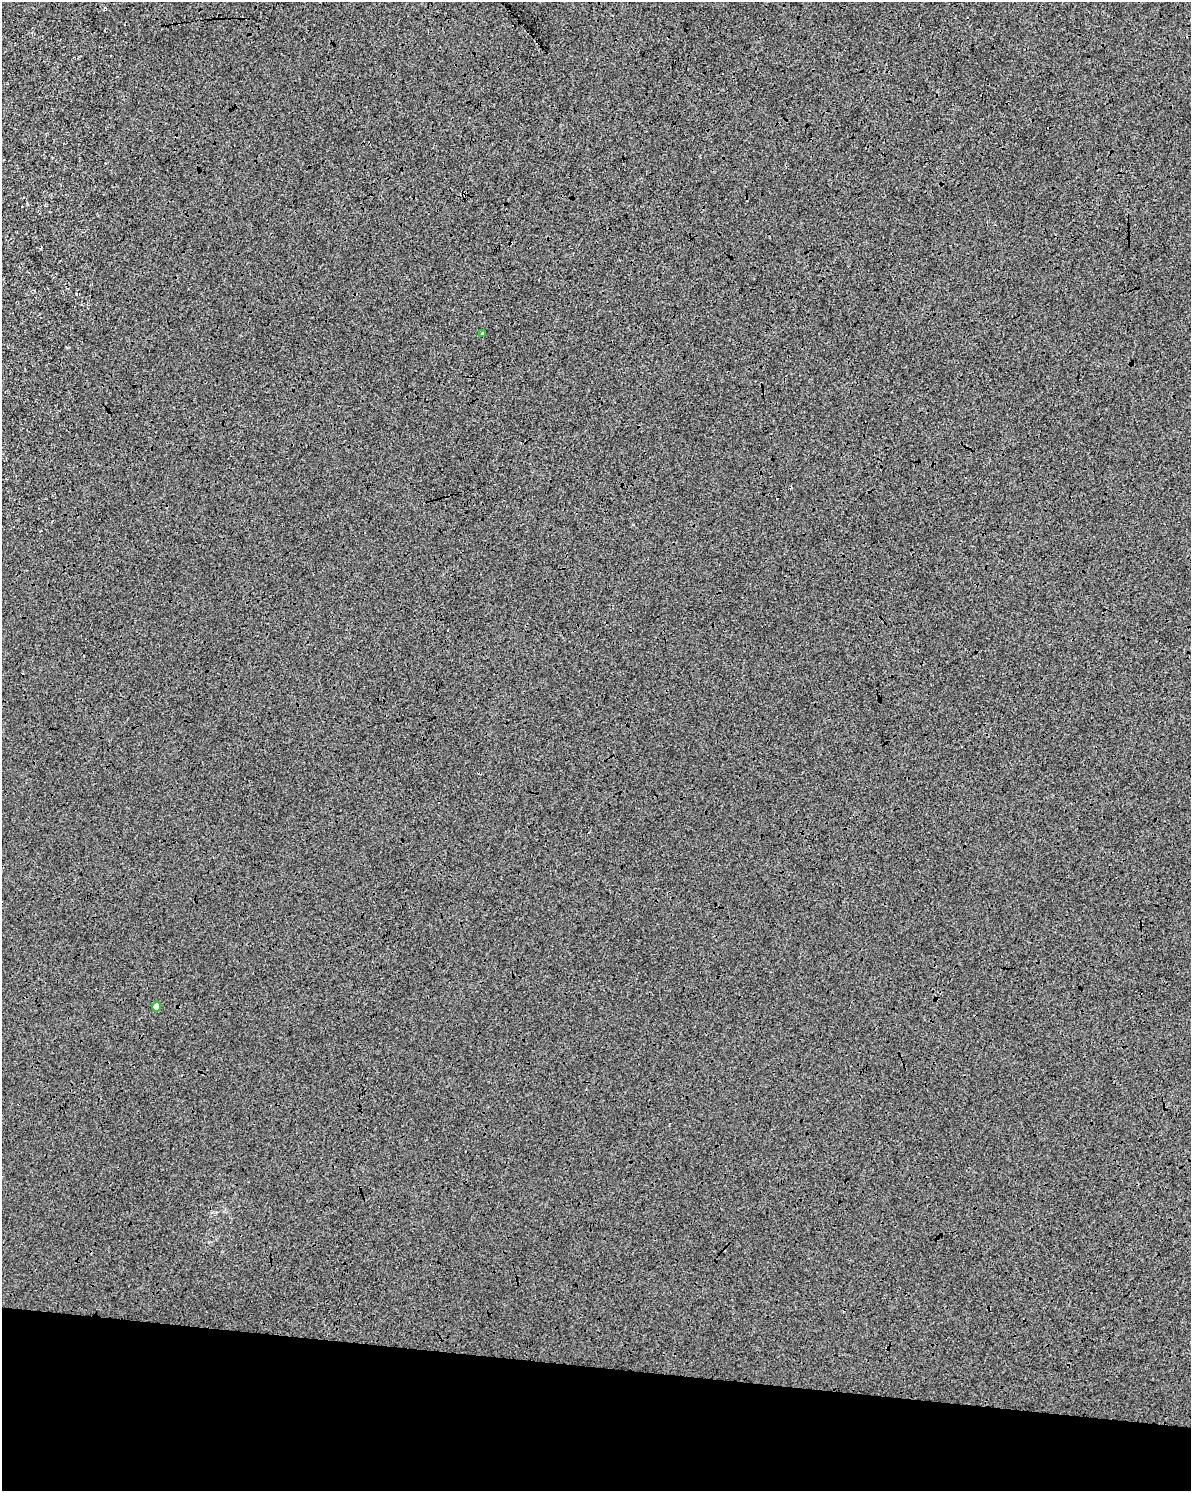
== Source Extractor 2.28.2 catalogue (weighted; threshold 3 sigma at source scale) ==
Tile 11 of 4 x 3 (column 3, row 3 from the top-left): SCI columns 2378-3566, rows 230-1718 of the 4765 x 4983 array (HDU 1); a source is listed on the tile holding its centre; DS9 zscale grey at full resolution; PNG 1193 x 1493 px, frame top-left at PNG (2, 2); each listed source drawn as its Kron ellipse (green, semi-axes under 4 px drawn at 4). Shown black and unused: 9% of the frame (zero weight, under 3 of 4 exposures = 2% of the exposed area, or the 3 px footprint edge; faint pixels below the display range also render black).
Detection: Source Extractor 2.28.2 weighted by HDU 2 'WHT'; one run over the whole footprint, this tile lists its part. Background -2.78e-04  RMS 0.0065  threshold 0.0292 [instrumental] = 3 sigma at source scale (4.5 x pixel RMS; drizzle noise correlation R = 1.50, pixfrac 1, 0.0396/0.0396 arcsec/px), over >= 5 px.
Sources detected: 3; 1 cosmic-ray / hot-pixel residue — neither listed nor drawn; the other 2 listed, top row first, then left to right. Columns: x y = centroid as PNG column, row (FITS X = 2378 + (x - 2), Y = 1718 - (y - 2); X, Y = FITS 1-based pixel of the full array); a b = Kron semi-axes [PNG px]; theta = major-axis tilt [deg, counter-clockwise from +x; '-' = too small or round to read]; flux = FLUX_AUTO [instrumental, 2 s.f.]
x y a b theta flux
483 333 3 3 - 1.8
157 1007 5 4 - 5.2